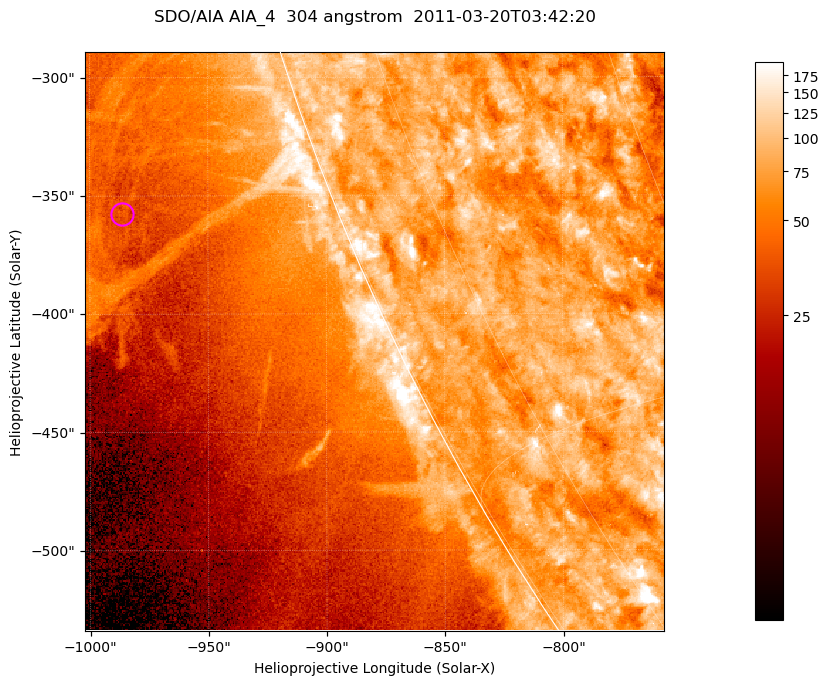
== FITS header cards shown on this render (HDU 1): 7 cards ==
TELESCOP= 'SDO/AIA '           / For AIA: SDO/AIA
INSTRUME= 'AIA_4   '           / For AIA: AIA_ATA1, AIA_ATA2, AIA_ATA3 or AIA_AT
WAVELNTH=                  304 / [angstrom] Wavelength
WAVEUNIT= 'angstrom'           / Wavelength unit: angstrom
DATE-OBS= '2011-03-20T03:42:20.134' / [ISO] Date when observation started; ISO 8
CTYPE1  = 'HPLN-TAN'           / CTYPE1; Typically HPLN
CTYPE2  = 'HPLT-TAN'           / CTYPE2; Typically HPLT

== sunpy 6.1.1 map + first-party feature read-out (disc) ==
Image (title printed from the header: SDO/AIA AIA_4  304 angstrom  2011-03-20T03:42:20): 408 x 408 px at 0.6 arcsec/px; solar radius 964 arcsec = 1606 px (partial field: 0.9% of the solar disc is inside the frame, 45% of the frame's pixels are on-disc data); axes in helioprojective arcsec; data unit not stated in the header (colour bar unlabelled)
Orientation: roll -0.132 deg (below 1 deg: not rotated)
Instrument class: DISC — disc imager (sunpy class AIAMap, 304 A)
Bright regions (active regions / flare kernels): reference = the on-disc median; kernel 3 px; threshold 5 sigma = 109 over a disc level ~79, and >= 1.15x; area >= 166 px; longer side >= 5 px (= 3 arcsec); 0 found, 0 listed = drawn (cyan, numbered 1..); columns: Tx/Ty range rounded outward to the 2 arcsec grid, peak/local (2 s.f.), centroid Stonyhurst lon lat
Off-limb structures (1.02-1.3 R_sun): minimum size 83 px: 3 found; the strongest spans PA ~105..115 deg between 1.02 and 1.13 R_sun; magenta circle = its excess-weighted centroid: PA ~110 deg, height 1.09 R_sun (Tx ~-986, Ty ~-358 arcsec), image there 1.5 x the reference